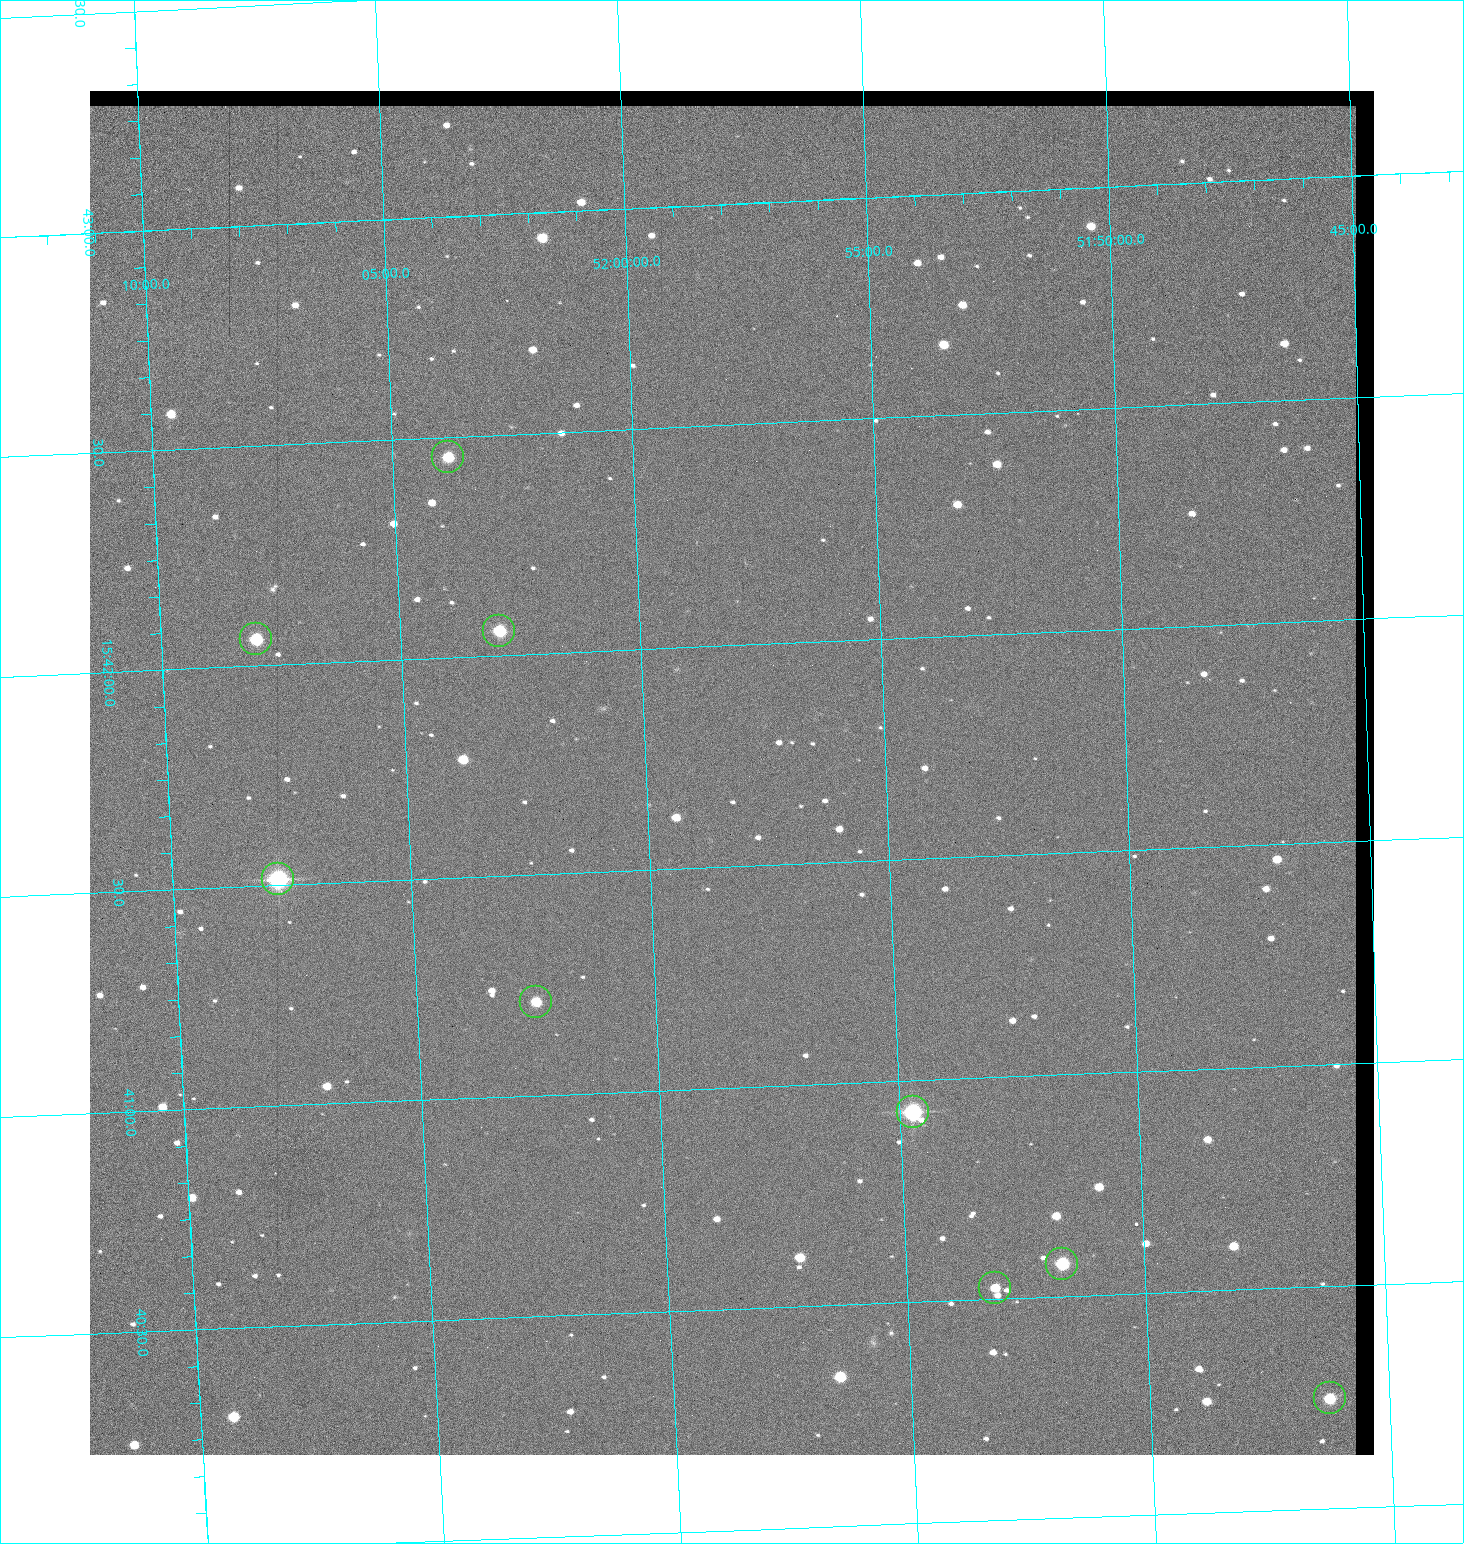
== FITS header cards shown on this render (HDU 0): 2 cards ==
NAXIS1  =                 1284 / length of data axis 1
NAXIS2  =                 1364 / length of data axis 2

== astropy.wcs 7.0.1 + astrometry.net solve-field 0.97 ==
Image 1284 x 1364 px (HDU 0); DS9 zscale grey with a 90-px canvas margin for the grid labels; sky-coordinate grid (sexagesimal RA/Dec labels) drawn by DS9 from the SOLVED WCS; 9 Tycho-2 reference stars matched to detected sources circled (green)
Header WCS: RA---TAN/DEC--TAN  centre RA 15:41:43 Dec +51:58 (235.43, +51.97 deg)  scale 1.26 arcsec/px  FOV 26.9' x 28.5'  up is +92 deg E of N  parity flipped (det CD > 0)
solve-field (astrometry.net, Tycho-2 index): VERIFIED the header's WCS against the Tycho-2 star catalogue (9 matches, 0 conflicts) and refined it, rather than solving blind
Solved WCS: RA---TAN-SIP/DEC--TAN-SIP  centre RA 15:41:43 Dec +51:58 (235.43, +51.97 deg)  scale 1.25 arcsec/px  FOV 26.8' x 28.5'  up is +92 deg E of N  parity flipped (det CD > 0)
The solver's refit moves the header's centre by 0.32 arcsec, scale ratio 0.9965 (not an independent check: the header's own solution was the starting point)
Tycho-2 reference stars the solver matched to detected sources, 9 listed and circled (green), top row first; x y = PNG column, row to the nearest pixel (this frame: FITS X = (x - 90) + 1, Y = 1364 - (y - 91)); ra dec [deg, ICRS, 3 dp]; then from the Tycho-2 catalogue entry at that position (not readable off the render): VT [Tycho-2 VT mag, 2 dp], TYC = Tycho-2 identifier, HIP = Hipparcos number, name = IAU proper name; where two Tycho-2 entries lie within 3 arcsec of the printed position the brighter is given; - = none
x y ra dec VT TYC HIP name
448 457 235.614 +52.064 11.61 3489-1132-1 - -
499 631 235.514 +52.049 11.19 3489-1407-1 - -
256 639 235.515 +52.133 11.12 3489-1380-1 - -
278 879 235.378 +52.130 9.31 3489-1322-1 76850 -
536 1002 235.303 +52.042 11.52 3489-958-1 - -
913 1112 235.232 +51.912 9.59 3489-824-1 - -
1062 1264 235.143 +51.862 10.97 3489-1016-1 - -
995 1288 235.131 +51.886 12.29 3489-908-1 - -
1330 1398 235.062 +51.771 11.53 3489-1453-1 - -